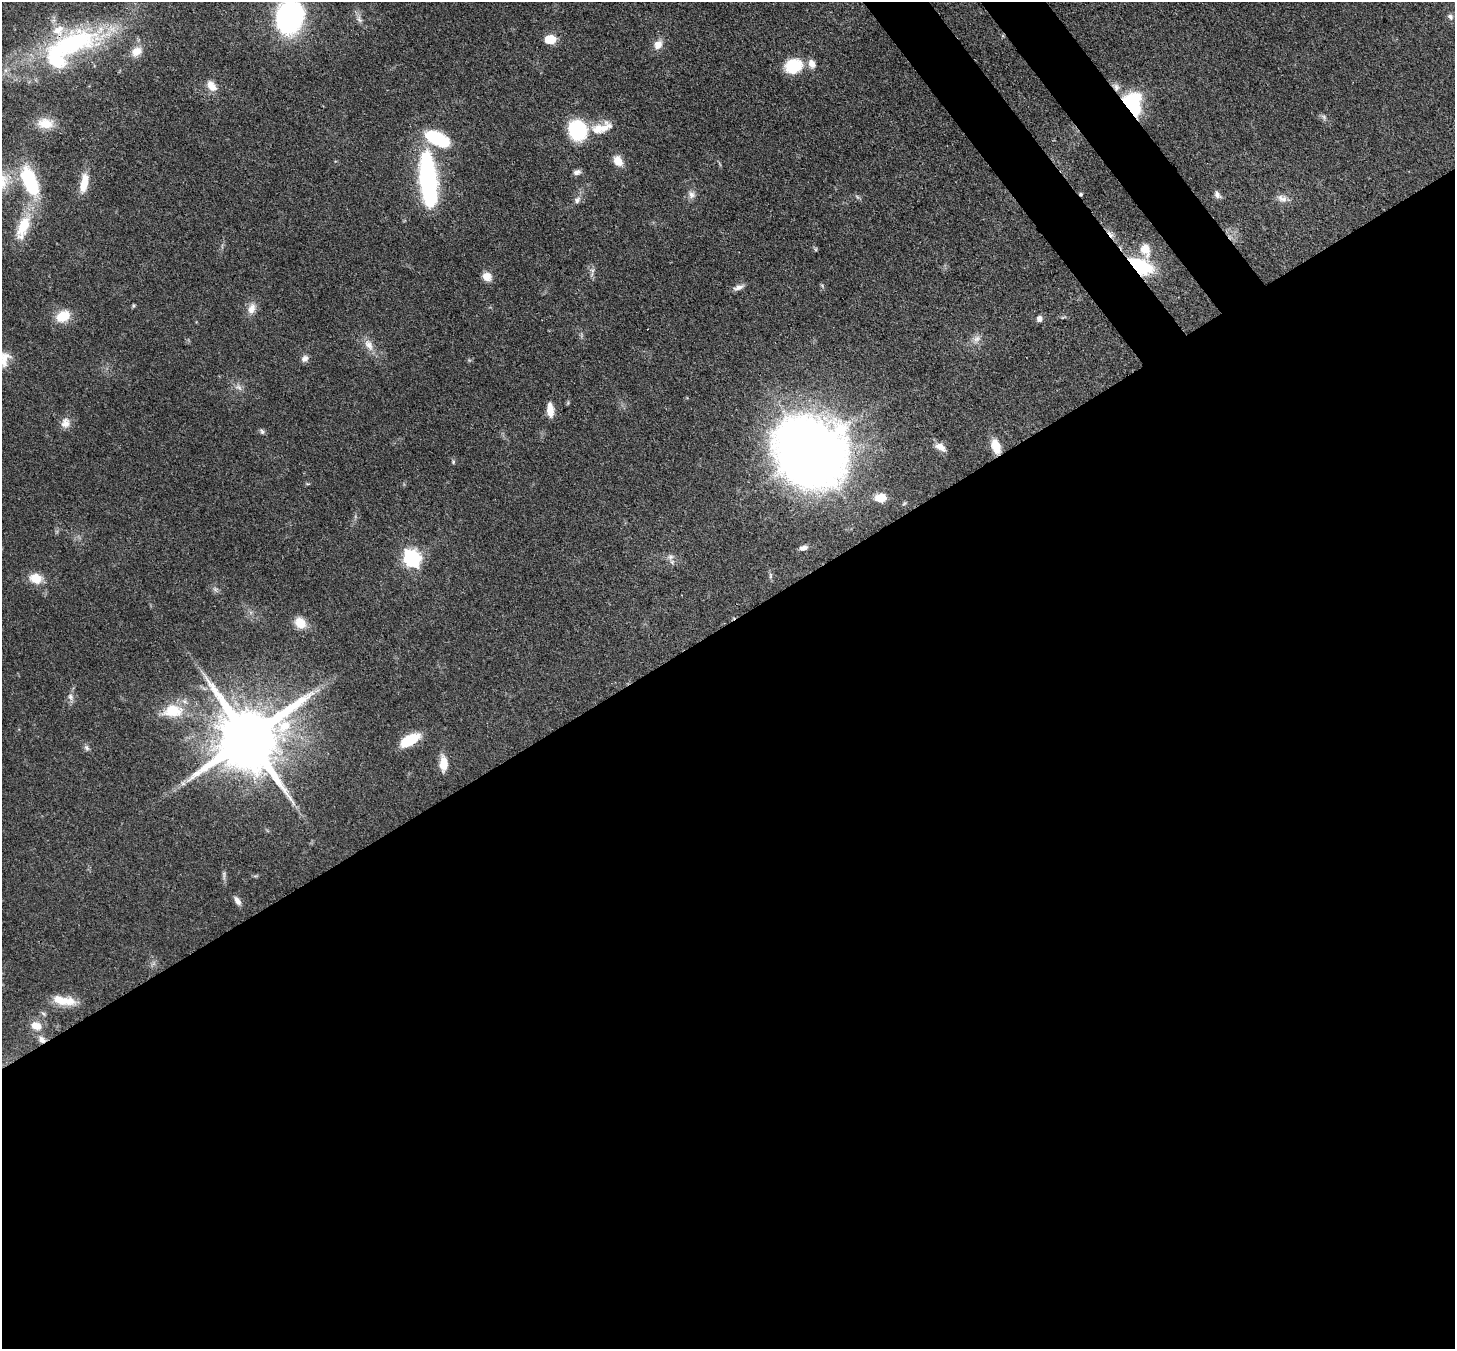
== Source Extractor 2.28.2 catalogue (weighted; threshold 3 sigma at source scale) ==
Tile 15 of 4 x 4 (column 3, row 4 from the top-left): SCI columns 2986-4438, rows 348-1694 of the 5971 x 5942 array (HDU 1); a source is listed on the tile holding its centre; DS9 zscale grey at full resolution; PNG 1457 x 1351 px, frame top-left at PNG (2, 2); no overlay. Shown black and unused: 56% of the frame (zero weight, under 3 of 4 exposures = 7% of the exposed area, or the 3 px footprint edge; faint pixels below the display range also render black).
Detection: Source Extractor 2.28.2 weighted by HDU 2 'WHT'; one run over the whole footprint, this tile lists its part. Background 0.0752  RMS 0.0038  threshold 0.0172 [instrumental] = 3 sigma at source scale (4.5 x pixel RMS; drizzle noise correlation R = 1.50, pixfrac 1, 0.05/0.05 arcsec/px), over >= 5 px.
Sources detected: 75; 1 inside a brighter object's white glare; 2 cosmic-ray / hot-pixel residue — not listed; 2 inside a brighter listed object's ellipse — not listed separately; the other 70 listed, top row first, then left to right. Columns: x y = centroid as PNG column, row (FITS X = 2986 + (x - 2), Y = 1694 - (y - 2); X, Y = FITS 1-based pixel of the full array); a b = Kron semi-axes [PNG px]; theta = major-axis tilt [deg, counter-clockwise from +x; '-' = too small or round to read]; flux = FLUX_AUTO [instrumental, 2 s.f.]
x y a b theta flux
289 17 23 19 78 91
1450 17 9 6 -46 1.1
359 19 10 6 -73 1.5
550 39 10 7 1 9.1
71 43 79 29 18 67
658 45 12 10 57 3.3
136 51 14 11 34 4.4
812 64 13 9 -67 2.8
793 66 17 14 19 15
211 86 14 9 -53 3.9
1116 87 11 9 -60 2.3
1132 103 22 15 -79 38
1324 117 8 5 -75 0.87
45 123 23 13 -5 6.3
601 128 30 12 15 7.2
577 130 18 15 -72 27
437 139 22 11 -26 26
618 161 12 9 -57 4.7
577 172 10 6 21 1.4
428 177 55 17 -85 66
30 181 32 14 -68 29
84 183 21 8 80 6.9
1217 194 9 6 -61 1.5
691 195 11 8 -70 1.9
1282 199 15 9 -20 2.5
577 200 10 8 57 1.6
23 226 33 15 66 13
1145 250 20 13 -69 5.8
1139 266 24 12 -23 33
592 270 7 4 -18 0.77
487 276 11 10 - 3.4
739 287 16 6 19 1.9
133 306 6 4 72 0.48
252 309 16 9 71 3.3
63 316 16 11 26 8.6
1040 319 5 5 - 2.3
976 339 11 8 32 2.2
369 345 18 10 -61 3.8
2 358 23 19 -24 8.2
305 359 9 8 - 1.6
239 387 10 6 -44 1.5
550 410 15 6 -86 4.5
65 423 14 11 73 3.1
262 432 7 5 -72 0.82
940 447 14 8 -35 3.1
996 447 13 7 -71 8.3
811 450 32 29 -41 1100
453 462 5 4 - 0.53
881 498 13 10 0 5.5
803 548 10 6 15 1.9
671 557 8 6 1 1.4
412 558 8 7 - 120
770 576 9 4 -82 0.79
36 578 13 10 -15 6.6
215 589 7 5 -45 0.91
300 623 13 11 -46 5.9
70 697 10 8 -74 1.8
173 711 27 17 5 12
248 738 19 17 34 4200
410 740 17 8 29 15
87 748 8 6 -53 1
443 763 18 9 -88 5
183 783 7 6 - 0.96
224 875 15 3 -85 0.98
237 901 11 6 -57 2
153 964 7 4 19 0.85
63 1000 29 10 -8 8
44 1014 8 4 -32 0.7
36 1026 12 9 -24 4.8
42 1040 10 7 -50 2.3
Overlapping masked pixels (flux is a lower limit): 6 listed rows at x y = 71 43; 1116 87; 1132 103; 1139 266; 996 447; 42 1040
Isophote crosses this tile's border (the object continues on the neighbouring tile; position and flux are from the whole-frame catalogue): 2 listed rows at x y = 289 17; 2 358